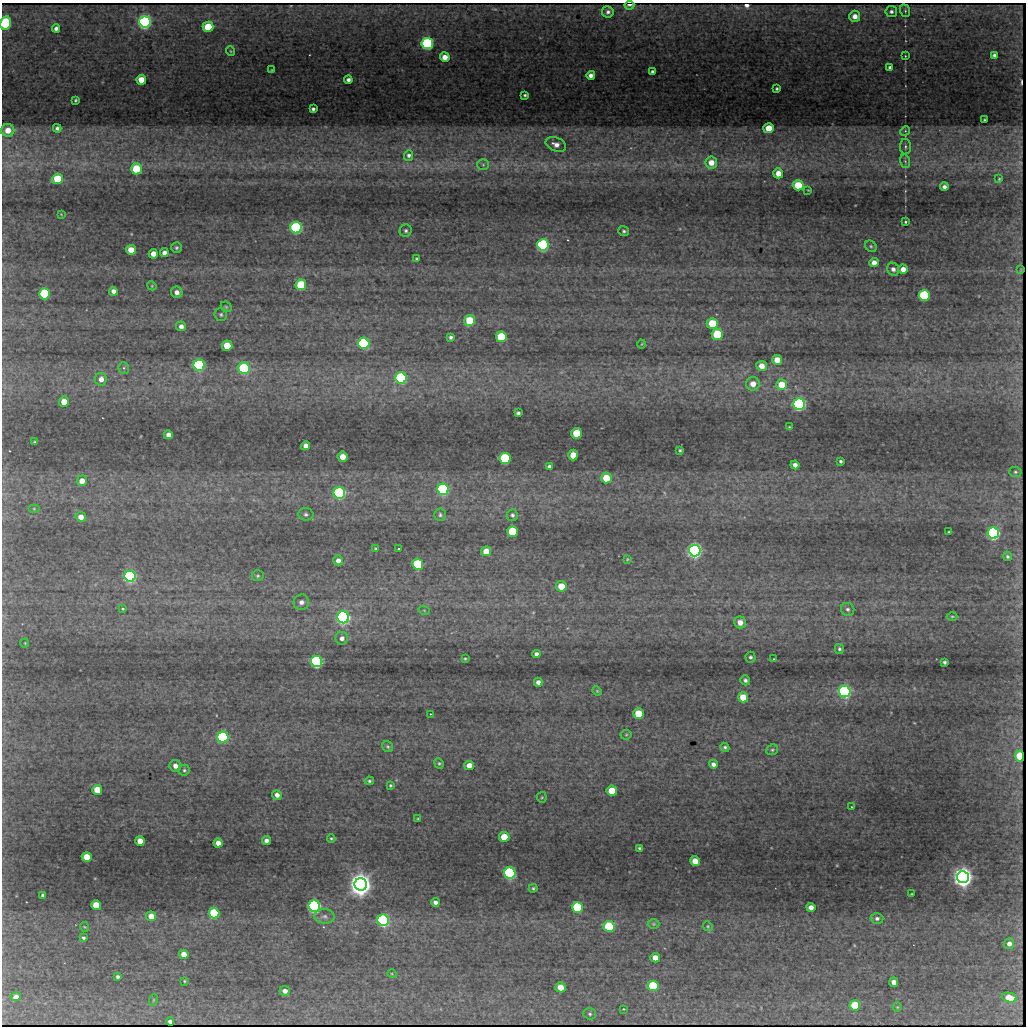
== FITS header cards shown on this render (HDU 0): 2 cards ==
NAXIS1  =                 1024 / length of data axis 1
NAXIS2  =                 1024 / length of data axis 2

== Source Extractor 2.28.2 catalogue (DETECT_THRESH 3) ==
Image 1024 x 1024 px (HDU 0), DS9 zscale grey, 1 PNG px = 1 image px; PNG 1028 x 1028 px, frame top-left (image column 1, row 1024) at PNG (2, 3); each listed source drawn as its Kron ellipse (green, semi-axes under 4 px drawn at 4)
Background 229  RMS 3.6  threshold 10.7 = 3 sigma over >= 5 px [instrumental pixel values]
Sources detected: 214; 2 with non-positive FLUX_AUTO (blend fragments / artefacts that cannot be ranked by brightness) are neither listed nor drawn; the other 212 listed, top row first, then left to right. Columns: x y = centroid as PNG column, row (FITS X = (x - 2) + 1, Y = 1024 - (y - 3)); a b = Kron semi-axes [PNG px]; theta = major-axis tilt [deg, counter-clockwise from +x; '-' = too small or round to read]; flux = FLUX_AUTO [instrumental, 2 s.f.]
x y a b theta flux
629 5 5 2 - 780
891 11 6 5 - 680
905 11 6 5 - 470
608 12 6 5 - 760
855 16 5 5 - 1700
145 22 5 5 - 110000
6 23 7 5 80 22000
208 27 5 5 - 8900
56 28 4 4 - 850
427 43 5 5 - 58000
230 51 5 3 - 200
994 55 4 4 - 670
905 56 3 2 - 180
445 57 5 5 - 2300
890 67 4 3 - 700
272 70 3 2 - 180
652 72 4 3 - 550
591 75 4 4 - 1100
141 80 5 5 - 5000
348 80 4 4 - 750
777 89 3 3 - 360
525 95 3 3 - 340
76 100 3 3 - 310
313 109 4 3 - 480
984 120 3 2 - 240
57 128 4 4 - 610
769 128 5 5 - 4900
8 130 6 6 - 3300
905 131 5 4 - 340
556 144 10 6 -22 1600
905 147 8 5 90 620
409 155 5 4 - 640
905 161 7 5 -78 450
711 162 6 6 - 2500
483 165 6 5 - 420
136 169 5 5 - 9800
778 173 5 5 - 2600
57 179 5 5 - 12000
999 179 3 2 - 220
798 185 5 5 - 8200
944 187 4 4 - 840
808 190 2 2 - 140
61 214 4 3 - 170
905 222 3 3 - 490
296 228 6 5 - 51000
406 231 6 6 - 600
624 231 5 5 - 450
543 245 5 5 - 65000
871 246 6 5 - 410
176 248 5 5 - 430
131 250 5 5 - 4100
164 253 4 4 - 1000
153 254 5 4 - 2200
417 259 4 4 - 320
874 263 5 4 - 1800
893 269 6 6 - 940
903 269 5 4 - 1800
1021 270 3 2 - 180
301 285 5 5 - 14000
152 286 5 3 - 220
113 291 4 4 - 1100
177 292 6 5 - 1300
44 294 5 5 - 20000
924 295 5 5 - 35000
226 307 6 4 -44 350
221 314 6 6 - 530
470 321 5 5 - 9600
712 323 5 5 - 9000
181 326 5 5 - 1200
717 334 5 5 - 17000
451 337 4 3 - 540
501 337 5 5 - 14000
364 343 6 5 - 43000
642 344 4 3 - 180
227 346 5 5 - 7400
777 360 5 5 - 3200
199 365 5 5 - 52000
762 366 5 5 - 2300
124 368 6 5 - 420
244 368 6 5 - 37000
401 378 6 5 - 43000
101 379 6 6 - 1700
753 384 7 6 - 2400
782 385 5 5 - 5800
64 402 5 5 - 3400
799 404 6 5 - 85000
518 413 4 4 - 500
789 427 3 3 - 220
577 433 5 5 - 11000
168 435 4 4 - 1200
35 442 3 2 - 260
306 446 4 4 - 1300
680 450 3 3 - 320
573 455 5 5 - 3900
342 457 5 5 - 2800
505 458 5 5 - 33000
841 461 3 3 - 370
795 465 4 4 - 1000
549 466 4 3 - 510
1015 472 6 5 - 440
606 478 5 5 - 6600
82 481 5 5 - 2000
443 489 6 5 - 50000
339 493 6 6 - 60000
34 509 6 4 0 320
306 514 7 6 - 640
440 515 6 6 - 510
512 515 5 5 - 570
81 517 5 5 - 1700
513 531 5 5 - 15000
949 532 3 2 - 230
993 533 5 5 - 100000
376 549 4 3 - 310
398 549 3 3 - 720
694 550 6 6 - 150000
486 551 5 5 - 3100
1007 556 5 4 - 410
627 559 3 3 - 210
338 560 5 5 - 1100
418 564 5 5 - 26000
130 576 6 5 - 74000
258 576 6 5 - 430
561 586 5 5 - 4200
301 602 8 7 - 1300
122 609 3 3 - 450
848 609 7 6 - 630
424 610 6 3 -19 260
952 616 5 3 - 280
343 617 6 6 - 110000
740 622 6 5 - 1900
342 638 6 6 - 1200
25 643 4 4 - 230
839 649 5 4 - 450
536 654 4 4 - 840
750 657 5 5 - 480
465 659 4 3 - 320
773 659 3 2 - 210
317 662 5 5 - 69000
945 662 4 3 - 480
745 680 5 4 - 580
538 682 4 4 - 1100
597 691 5 4 - 260
845 692 6 5 - 93000
743 697 5 5 - 5100
430 714 2 2 - 180
638 714 5 5 - 9000
626 735 5 5 - 350
223 737 6 5 - 43000
388 747 6 5 - 400
725 747 4 3 - 390
772 750 6 5 - 390
1020 756 5 4 - 6800
439 763 5 4 - 350
713 764 4 4 - 900
469 765 5 4 - 2100
175 766 6 5 - 1600
184 770 5 5 - 480
369 781 4 3 - 360
390 785 3 3 - 300
97 790 5 5 - 6900
612 791 5 5 - 7600
277 795 5 4 - 1200
542 797 5 4 - 310
851 807 3 2 - 210
418 819 4 4 - 300
504 837 5 5 - 6600
331 838 4 4 - 270
266 840 4 4 - 900
140 841 5 4 - 3400
218 843 4 4 - 1800
640 848 3 3 - 410
87 857 5 5 - 5100
695 861 5 4 - 3300
510 873 6 5 - 76000
963 877 6 6 - 370000
361 884 6 6 - 510000
533 888 4 4 - 380
912 894 3 2 - 190
42 895 3 3 - 370
435 902 4 4 - 1100
96 905 5 5 - 7000
314 906 6 5 - 110000
577 907 5 5 - 28000
811 907 4 4 - 1700
214 913 5 5 - 20000
151 916 5 4 - 2900
324 916 10 7 -2 1100
877 918 6 5 - 670
383 920 6 5 - 64000
654 924 6 5 - 340
609 926 5 5 - 18000
708 926 5 4 - 320
85 927 5 3 - 200
83 938 3 3 - 380
1009 944 5 5 - 1300
184 954 5 4 - 2800
655 958 5 4 - 2900
392 974 5 3 - 210
118 977 3 3 - 490
184 981 3 2 - 230
894 982 5 4 - 1600
653 986 5 5 - 21000
560 987 5 5 - 3300
285 991 5 5 - 1400
16 997 5 4 - 1000
1009 998 7 4 -13 4300
153 1000 6 3 71 200
855 1005 5 5 - 11000
897 1007 5 4 - 280
623 1009 3 3 - 250
590 1014 6 5 - 520
170 1021 4 4 - 790
At the frame edge (FLAGS 8, measured only in part): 1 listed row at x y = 6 23
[2 non-positive-flux detections neither listed nor drawn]